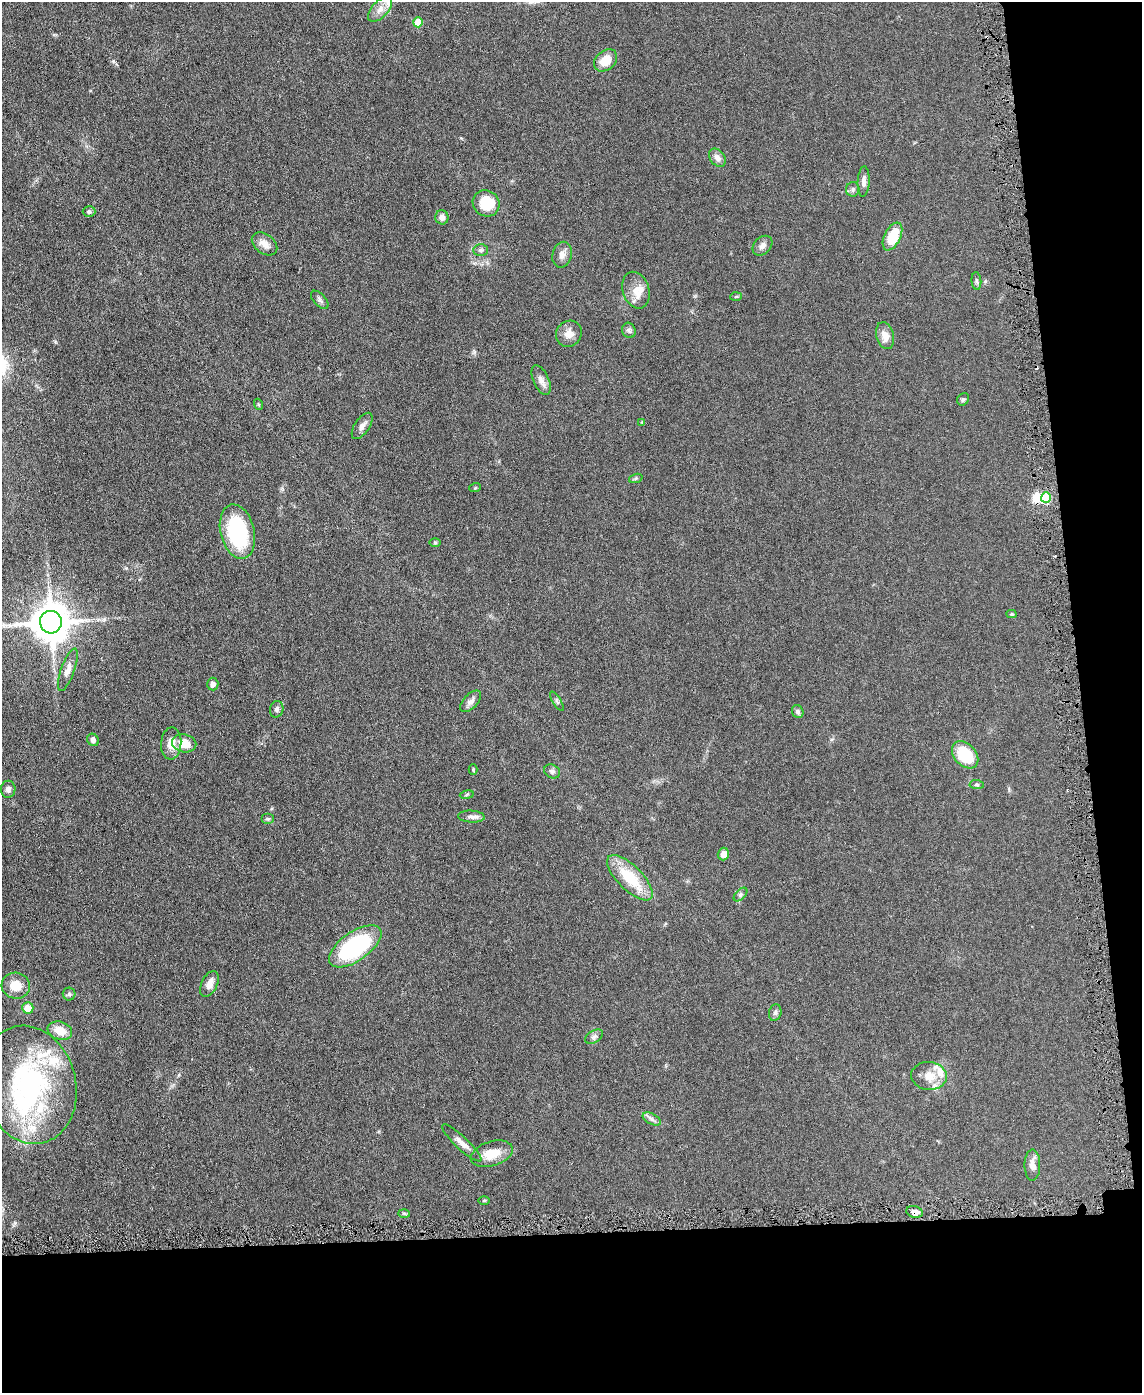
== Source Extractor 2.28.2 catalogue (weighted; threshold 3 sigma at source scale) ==
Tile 12 of 4 x 3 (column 4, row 3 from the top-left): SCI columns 3423-4562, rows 128-1518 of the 4565 x 4533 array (HDU 1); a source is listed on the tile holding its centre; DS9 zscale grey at full resolution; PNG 1144 x 1395 px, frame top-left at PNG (2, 2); each listed source drawn as its Kron ellipse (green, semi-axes under 4 px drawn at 4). Shown black and unused: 17% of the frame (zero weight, under 3 of 6 exposures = <1% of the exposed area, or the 3 px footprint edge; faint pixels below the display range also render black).
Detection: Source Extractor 2.28.2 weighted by HDU 2 'WHT'; one run over the whole footprint, this tile lists its part. Background 0.0616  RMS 0.0057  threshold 0.0235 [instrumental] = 3 sigma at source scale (4.09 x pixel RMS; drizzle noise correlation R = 1.36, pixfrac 0.8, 0.05/0.05 arcsec/px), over >= 5 px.
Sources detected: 79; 2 inside a brighter object's white glare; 1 long thin detection or spike segment (spike, bleed or trail) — neither listed nor drawn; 6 inside a brighter listed object's ellipse — not listed separately; the other 70 listed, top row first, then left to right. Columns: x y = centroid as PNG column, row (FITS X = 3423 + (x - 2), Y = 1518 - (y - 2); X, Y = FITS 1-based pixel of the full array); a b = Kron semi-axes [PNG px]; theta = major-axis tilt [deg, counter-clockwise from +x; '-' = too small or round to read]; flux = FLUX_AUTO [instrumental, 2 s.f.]
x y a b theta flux
380 9 15 8 46 4.3
418 22 5 5 - 9.2
606 60 13 9 42 7.9
717 158 10 7 -54 2.6
864 181 15 6 87 2.4
853 189 7 6 - 1.3
486 203 14 12 -38 17
89 212 6 5 - 1.3
442 217 7 6 - 2.6
892 236 15 8 64 14
264 244 14 9 -37 4.3
762 246 11 8 44 2.5
481 250 7 6 - 1.2
562 255 13 9 76 3.2
976 281 9 5 -84 1
636 290 19 13 -73 6.8
736 296 6 4 3 0.61
320 300 11 6 -47 1.5
629 330 8 6 -73 1.4
569 334 13 12 - 4.3
885 336 13 9 -74 4.7
541 380 16 7 -66 3
963 399 6 5 - 0.93
258 404 6 3 -71 0.59
642 422 4 3 - 0.5
362 426 15 7 56 2.8
636 478 7 4 19 0.86
475 488 6 3 19 0.55
1046 498 5 5 - 26
237 532 28 17 -76 49
435 543 6 4 -1 0.57
1012 614 5 4 - 0.81
51 622 11 11 - 1500
68 670 22 7 70 4.1
213 684 6 5 - 2.6
471 701 13 7 46 2.5
557 701 11 3 -58 0.92
277 709 8 6 76 1.6
798 711 7 5 -65 1.3
93 740 6 5 - 2.1
171 743 16 10 86 6.5
184 743 12 9 -11 8.5
965 755 15 11 -47 21
473 770 5 4 - 0.58
552 771 8 6 -25 1.4
977 785 7 4 -5 0.84
8 789 8 7 - 2
467 795 7 3 10 0.66
471 817 13 6 -3 2.2
268 819 6 5 - 0.96
723 854 6 5 - 3.8
630 878 29 12 -45 20
740 895 8 5 46 1.2
355 946 30 14 35 62
209 984 14 8 64 3.7
16 986 14 13 - 7.8
69 994 6 6 - 1.1
28 1008 6 6 - 7.1
775 1013 8 6 73 1.4
60 1031 12 9 -19 7.3
594 1037 10 6 31 1.6
929 1076 18 14 -6 7.1
29 1085 60 47 -76 99
652 1119 10 5 -27 1.7
462 1143 26 6 -43 3.9
492 1154 22 12 17 9.2
1032 1165 15 8 90 3.7
484 1200 6 4 1 0.51
915 1212 8 6 -17 3
404 1213 6 4 -2 0.67
Overlapping masked pixels (flux is a lower limit): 1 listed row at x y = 915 1212